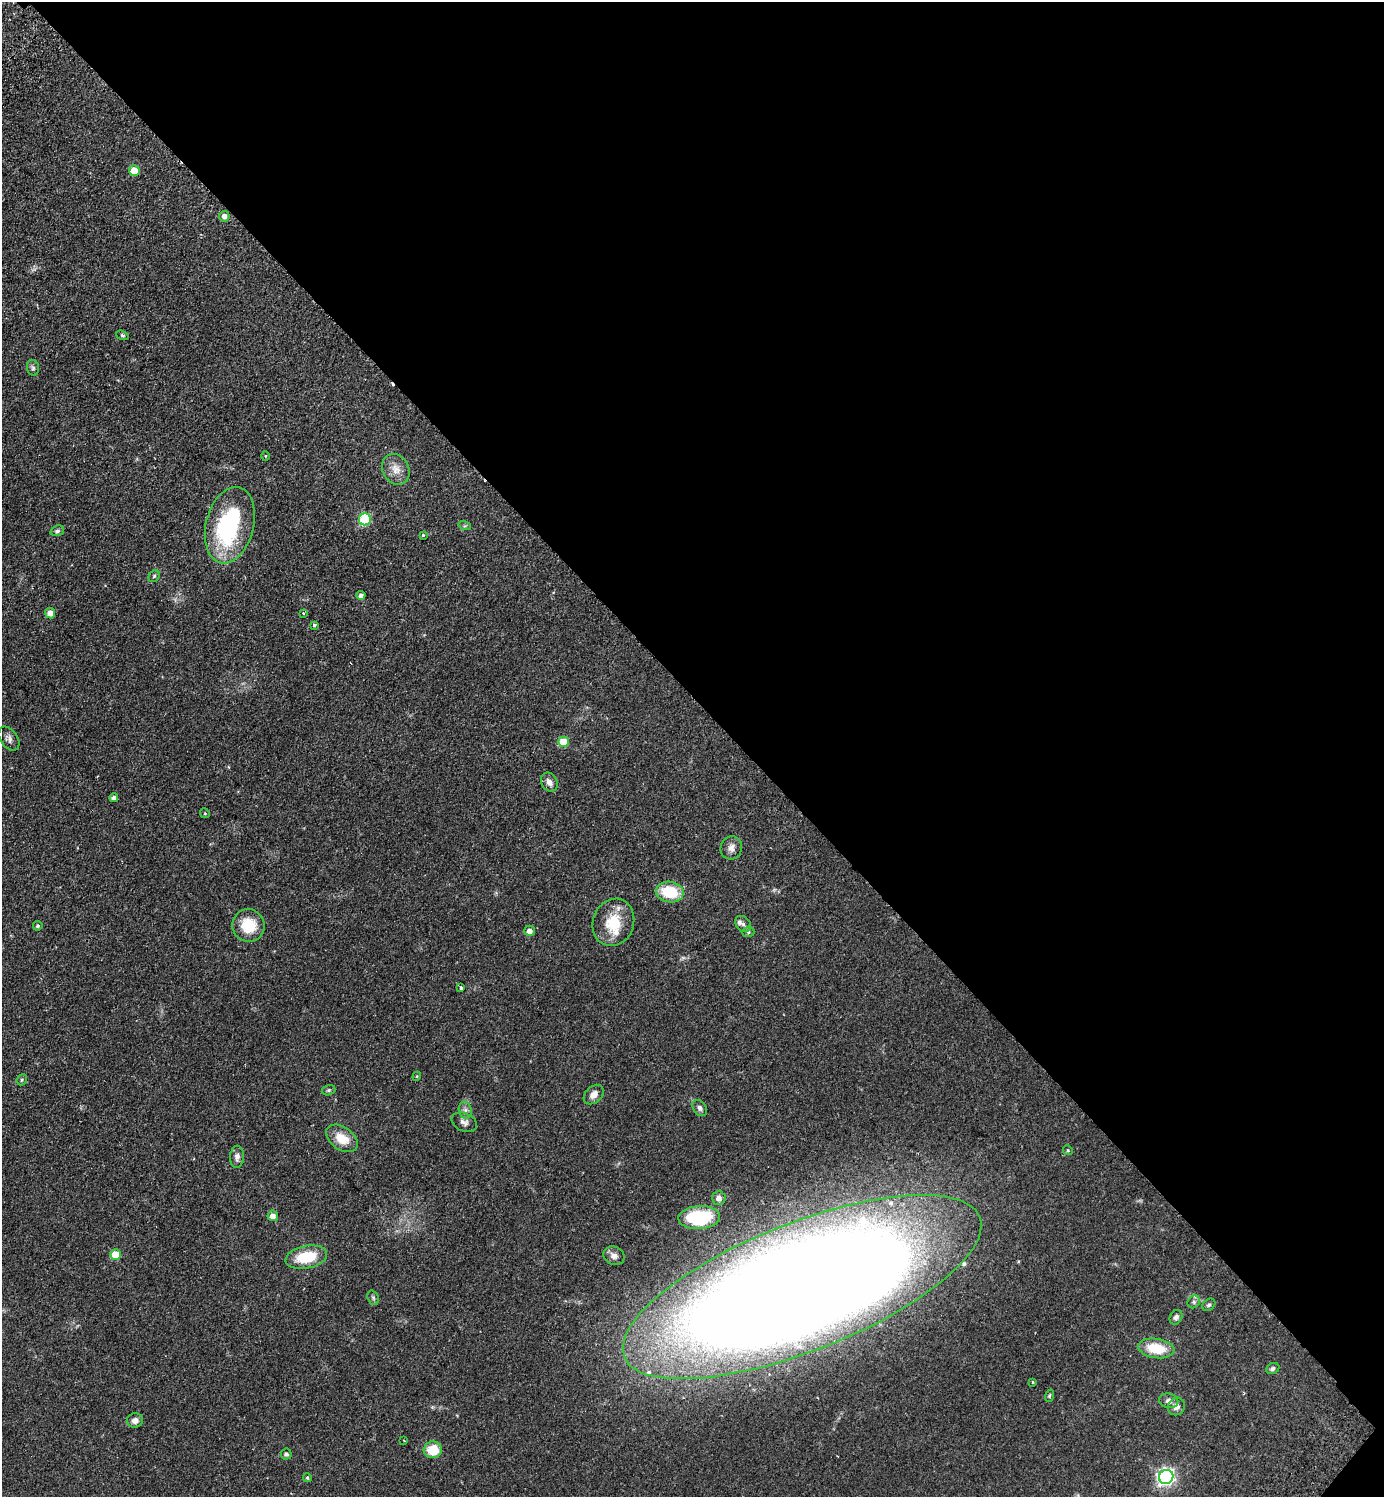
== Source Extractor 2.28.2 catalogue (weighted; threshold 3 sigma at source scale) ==
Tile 8 of 4 x 4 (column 4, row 2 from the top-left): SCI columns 4347-5728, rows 3033-4527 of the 6071 x 6065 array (HDU 1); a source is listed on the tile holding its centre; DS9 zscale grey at full resolution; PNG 1386 x 1499 px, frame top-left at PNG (2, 2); each listed source drawn as its Kron ellipse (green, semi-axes under 4 px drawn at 4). Shown black and unused: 47% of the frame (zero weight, under 2 of 3 exposures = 4% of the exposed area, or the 3 px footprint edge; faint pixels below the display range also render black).
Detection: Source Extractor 2.28.2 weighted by HDU 2 'WHT'; one run over the whole footprint, this tile lists its part. Background 0.0557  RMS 0.0053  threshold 0.0239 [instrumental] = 3 sigma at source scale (4.5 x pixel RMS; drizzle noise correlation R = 1.50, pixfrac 1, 0.05/0.05 arcsec/px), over >= 5 px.
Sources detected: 69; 1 inside a brighter object's white glare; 1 cosmic-ray / hot-pixel residue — neither listed nor drawn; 4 inside a brighter listed object's ellipse — not listed separately; the other 63 listed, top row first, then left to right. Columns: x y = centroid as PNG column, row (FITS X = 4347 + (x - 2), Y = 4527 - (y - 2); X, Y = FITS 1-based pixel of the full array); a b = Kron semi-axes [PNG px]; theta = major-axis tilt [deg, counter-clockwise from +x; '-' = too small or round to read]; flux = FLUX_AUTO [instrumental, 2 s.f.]
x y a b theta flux
134 171 5 5 - 9.6
224 216 5 5 - 2.4
122 335 6 4 -19 0.72
33 368 8 6 -75 1.3
265 456 5 3 - 0.51
396 469 16 13 -59 5.4
365 519 6 6 - 40
230 525 39 24 76 61
465 526 6 4 -16 0.74
57 531 7 5 20 1.1
423 535 3 3 - 0.44
154 576 6 5 - 0.85
361 595 4 4 - 2
50 613 5 5 - 3.7
303 613 4 3 - 0.94
314 625 4 3 - 1.1
9 739 13 8 -54 2.2
564 742 5 5 - 13
549 782 10 7 -58 2.9
114 798 4 4 - 1.6
205 813 5 4 - 0.59
731 848 12 10 67 2.9
670 892 14 10 -10 18
613 922 24 20 70 16
743 924 9 7 -46 1.7
248 925 16 16 - 15
38 926 5 4 - 0.98
530 931 5 5 - 2.7
748 932 6 5 - 0.9
461 988 3 3 - 1.4
417 1076 4 3 - 0.45
22 1080 6 5 - 0.71
329 1090 7 5 16 0.82
594 1095 11 8 44 3.6
700 1108 9 6 -53 1.6
465 1110 8 6 -80 1.9
464 1122 13 9 -24 2.6
342 1138 18 11 -36 8.8
1068 1150 5 4 - 0.64
237 1157 11 7 86 2.2
719 1198 7 6 - 2.1
273 1216 5 5 - 3.3
699 1217 21 11 3 20
115 1255 5 5 - 12
614 1256 11 9 -24 3.1
306 1257 21 11 11 17
802 1287 191 64 21 1600
373 1298 7 5 -70 0.9
1194 1302 7 5 47 1.3
1209 1305 7 5 42 0.97
1176 1317 7 6 - 1.7
1156 1348 18 9 -8 15
1273 1369 7 5 24 1.3
1033 1382 3 3 - 0.51
1049 1396 6 4 71 0.69
1169 1401 9 7 -11 2.1
1176 1406 9 8 - 3
135 1420 8 7 - 2.8
404 1440 3 2 - 0.69
433 1450 9 8 - 12
286 1454 5 5 - 1.2
1166 1477 7 7 - 170
307 1478 4 4 - 0.74